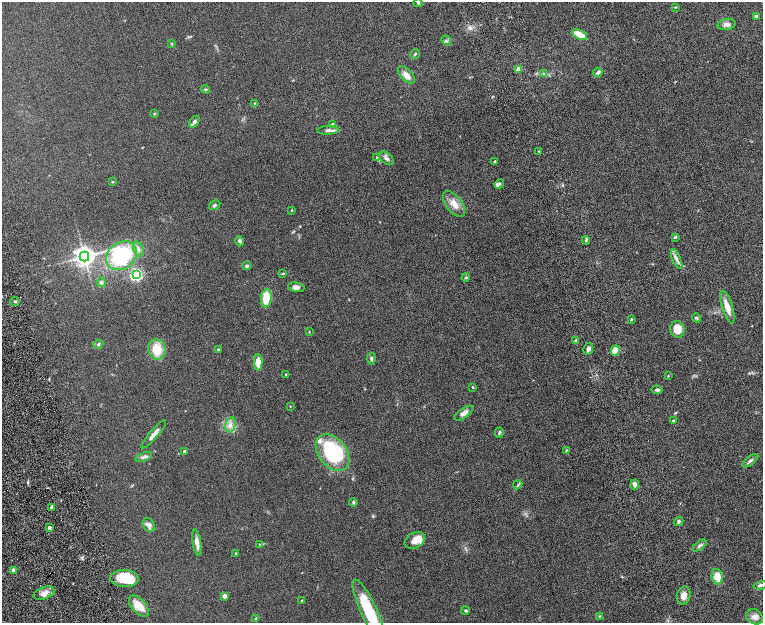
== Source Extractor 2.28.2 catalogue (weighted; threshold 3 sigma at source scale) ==
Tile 10 of 4 x 4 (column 2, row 3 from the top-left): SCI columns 1578-3098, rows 1559-2799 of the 6199 x 5478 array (HDU 1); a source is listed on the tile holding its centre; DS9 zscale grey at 2 x 2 block average (1 PNG px = mean of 2 x 2 image px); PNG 765 x 625 px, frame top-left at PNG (2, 2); each listed source drawn as its Kron ellipse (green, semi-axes under 4 px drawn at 4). Shown black and unused: <1% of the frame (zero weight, under 8 of 16 exposures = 4% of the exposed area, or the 3 px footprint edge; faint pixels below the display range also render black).
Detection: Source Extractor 2.28.2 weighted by HDU 2 'WHT'; one run over the whole footprint, this tile lists its part. Background 0.0564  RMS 0.004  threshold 0.0164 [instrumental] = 3 sigma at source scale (4.09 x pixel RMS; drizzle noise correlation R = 1.36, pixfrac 0.8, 0.05/0.05 arcsec/px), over >= 5 px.
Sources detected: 102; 1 cosmic-ray / hot-pixel residue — neither listed nor drawn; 5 inside a brighter listed object's ellipse — not listed separately; the other 96 listed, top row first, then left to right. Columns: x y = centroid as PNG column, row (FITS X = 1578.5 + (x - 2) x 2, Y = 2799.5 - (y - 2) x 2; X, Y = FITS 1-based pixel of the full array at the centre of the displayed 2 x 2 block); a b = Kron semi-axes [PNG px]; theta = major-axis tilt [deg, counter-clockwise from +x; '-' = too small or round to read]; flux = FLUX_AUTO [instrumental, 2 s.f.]
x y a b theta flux
418 3 4 3 - 0.89
676 7 4 2 - 0.51
756 16 2 2 - 3
726 24 9 5 12 3
579 34 8 4 -27 11
446 41 5 2 - 0.56
172 44 3 3 - 0.57
415 54 5 3 - 1.1
518 69 3 2 - 8.4
543 73 4 3 - 0.72
598 73 5 4 - 1.7
406 75 11 5 -45 5
205 89 4 3 - 0.79
255 103 4 3 - 0.66
154 114 4 3 - 0.72
194 122 6 3 52 3
333 125 3 2 - 6.7
328 130 11 4 2 2.6
539 151 3 2 - 0.43
377 158 3 3 - 0.68
386 158 8 5 -39 2.4
495 161 4 2 - 0.69
113 182 3 3 - 0.5
499 184 5 4 - 1.7
454 204 15 8 -53 8.1
215 205 6 3 30 1.4
292 210 3 2 - 0.53
675 237 3 3 - 1.1
586 240 4 3 - 0.93
240 241 5 4 - 1.5
138 249 8 5 -71 3.1
121 256 16 13 36 64
84 257 5 5 - 560
677 259 10 3 -67 2.8
247 266 4 3 - 1.4
283 273 3 3 - 0.74
136 275 4 3 - 130
466 277 4 3 - 0.94
101 282 4 4 - 1.5
296 287 8 5 -9 2.9
266 298 9 5 84 19
15 302 4 2 - 0.89
727 307 17 5 -73 8.2
696 318 5 3 - 1.1
631 319 3 2 - 0.64
677 329 8 7 - 11
309 332 3 2 - 0.43
576 341 2 2 - 3.8
98 344 5 4 - 1.4
157 349 10 8 -72 16
218 349 2 2 - 0.87
588 349 6 4 64 3
615 350 5 4 - 11
371 358 6 3 -83 1.4
258 362 8 4 -89 10
286 375 3 3 - 0.91
668 376 3 2 - 0.46
472 387 3 2 - 0.75
657 390 5 3 - 1.4
290 406 3 2 - 0.38
464 413 11 5 33 4.3
673 420 4 3 - 0.72
230 425 8 5 74 3.7
499 432 5 3 - 1.3
154 434 18 4 50 5.3
566 450 3 3 - 0.55
184 451 2 2 - 2.6
333 453 20 14 -52 73
144 457 9 4 21 2.1
750 461 9 3 38 1.9
518 485 5 2 - 0.77
634 485 5 3 - 3.2
353 502 4 4 - 1
52 507 3 3 - 1.9
678 521 5 4 - 1.3
149 525 7 5 -58 3.7
49 528 3 3 - 2.6
415 540 11 7 28 6.9
197 543 13 4 -81 5.3
259 544 3 3 - 0.47
700 545 8 3 39 1.7
236 553 2 2 - 1.1
13 570 4 3 - 1.6
717 577 8 5 -77 9.4
124 578 14 8 -2 21
760 585 7 4 15 1.9
44 593 11 6 20 4.8
224 596 3 2 - 6.5
684 596 9 6 79 4.8
302 601 3 2 - 0.82
139 606 13 7 -48 10
368 610 34 8 -65 42
466 611 4 3 - 1.2
600 616 3 3 - 0.53
754 617 9 7 -36 3.9
256 619 2 2 - 3.2
Isophote crosses this tile's border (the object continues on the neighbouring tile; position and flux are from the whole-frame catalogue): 2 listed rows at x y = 760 585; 368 610
Diffuse or blended objects may show on this block-average render without a row.